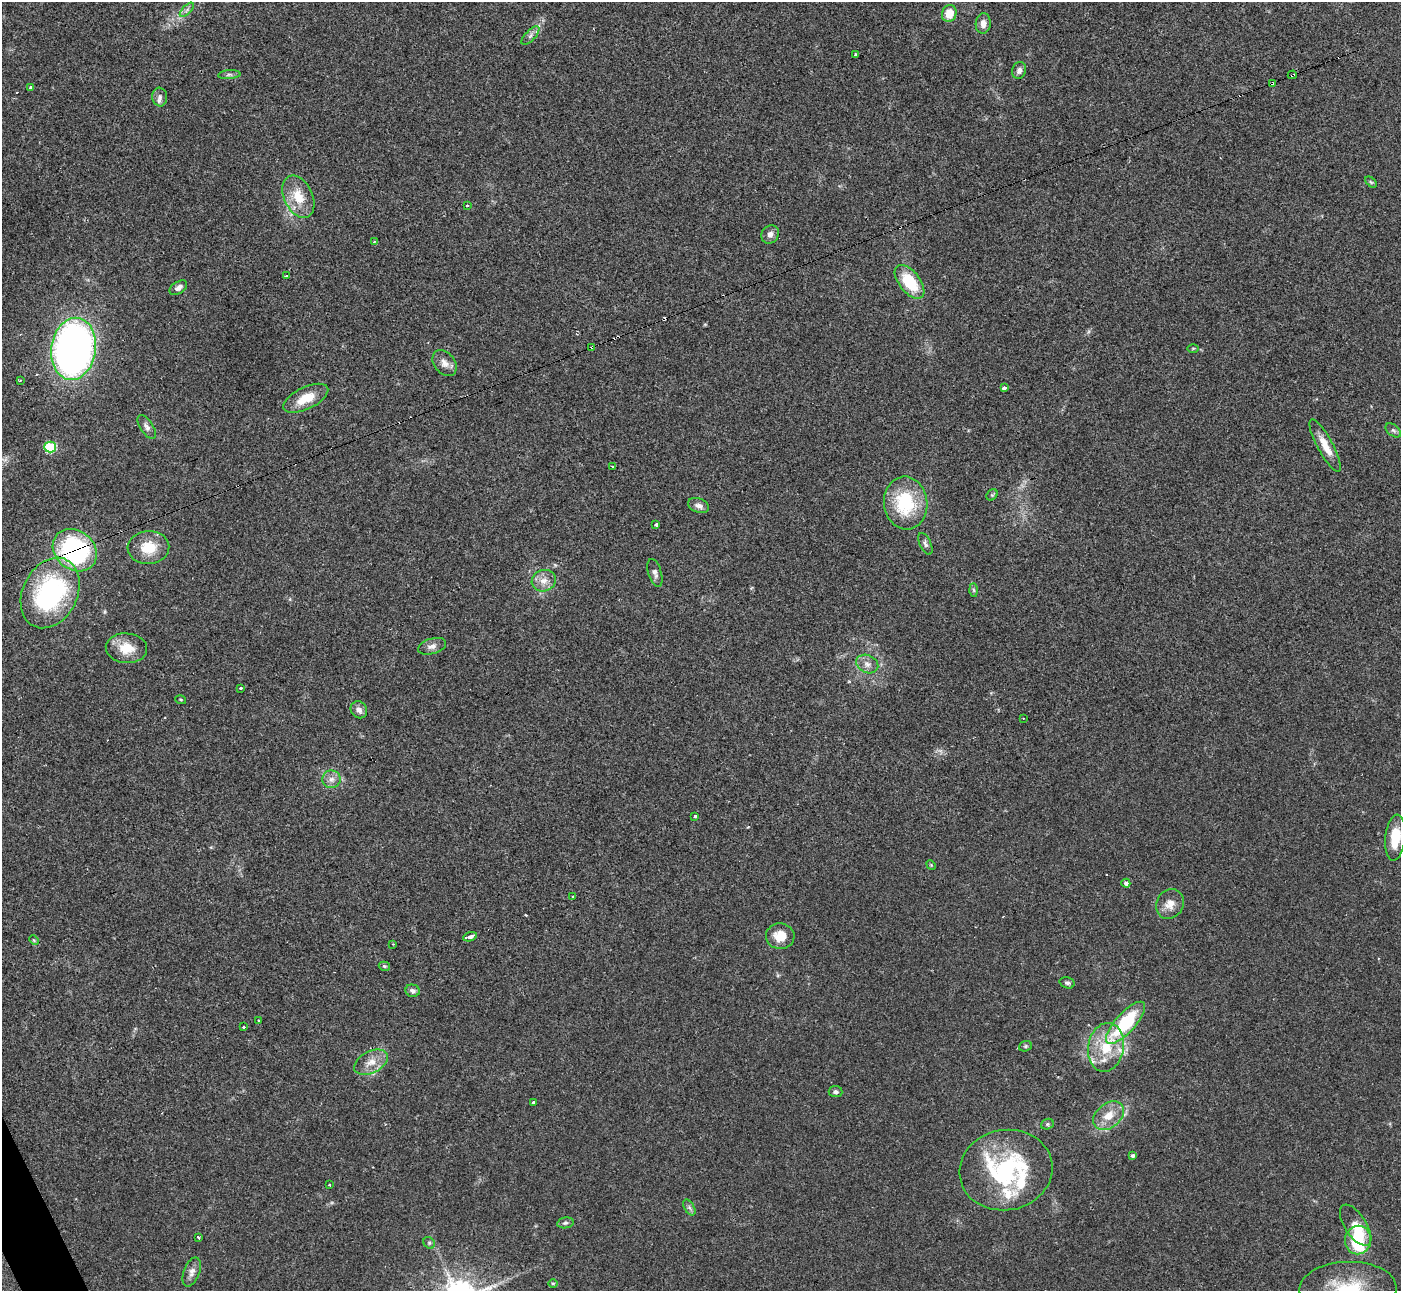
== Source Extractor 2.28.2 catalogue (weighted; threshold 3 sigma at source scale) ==
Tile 7 of 4 x 4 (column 3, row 2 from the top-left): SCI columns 2802-4200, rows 2728-4016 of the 5600 x 5588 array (HDU 1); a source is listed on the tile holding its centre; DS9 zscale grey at full resolution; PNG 1403 x 1293 px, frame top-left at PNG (2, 2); each listed source drawn as its Kron ellipse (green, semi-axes under 4 px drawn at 4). Shown black and unused: <1% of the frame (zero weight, under 3 of 4 exposures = <1% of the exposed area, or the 3 px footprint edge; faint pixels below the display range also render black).
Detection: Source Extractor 2.28.2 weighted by HDU 2 'WHT'; one run over the whole footprint, this tile lists its part. Background 0.0513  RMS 0.0052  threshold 0.0234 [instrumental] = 3 sigma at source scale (4.5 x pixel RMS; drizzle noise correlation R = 1.50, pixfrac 1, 0.05/0.05 arcsec/px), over >= 5 px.
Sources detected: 97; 2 inside a brighter object's white glare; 4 cosmic-ray / hot-pixel residue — neither listed nor drawn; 6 inside a brighter listed object's ellipse — not listed separately; the other 85 listed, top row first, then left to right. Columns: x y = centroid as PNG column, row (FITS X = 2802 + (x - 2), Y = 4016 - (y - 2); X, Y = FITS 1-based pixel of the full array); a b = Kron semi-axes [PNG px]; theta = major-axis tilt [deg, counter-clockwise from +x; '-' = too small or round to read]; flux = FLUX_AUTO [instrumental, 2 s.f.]
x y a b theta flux
187 10 9 3 45 1.3
949 14 8 7 - 8.5
983 24 10 7 86 3.3
530 36 11 5 46 1.9
855 55 3 3 - 3.8
1019 70 8 7 - 2.4
229 75 11 4 5 1.3
1292 75 4 2 - 0.93
1272 83 3 2 - 0.73
31 87 4 3 - 1.7
160 97 9 7 -83 1.9
1371 182 7 4 -44 0.7
298 197 22 14 -64 12
467 205 3 3 - 1.5
770 234 9 8 - 2.6
374 242 4 2 - 0.76
286 276 3 3 - 0.75
909 282 20 10 -52 22
178 288 10 6 32 2.5
592 348 3 3 - 13
1193 348 6 4 2 0.59
73 349 31 22 81 290
445 363 14 10 -52 3.8
20 380 3 3 - 0.71
1004 388 3 3 - 5.7
306 398 24 11 26 11
147 427 13 6 -57 2
1393 430 9 5 -40 1.3
1325 446 29 8 -62 7.8
50 447 6 5 - 36
612 466 4 2 - 0.47
992 495 6 5 - 0.7
906 503 26 21 -83 33
699 506 11 7 -21 2.5
656 524 3 3 - 2.6
925 544 12 5 -65 1.6
148 547 21 16 4 12
75 550 23 19 -39 81
655 573 14 6 -73 2.2
544 581 12 10 19 4.8
974 590 7 4 -88 0.99
50 593 37 27 63 85
432 646 14 7 15 2.9
126 648 21 15 -4 11
867 664 11 8 -25 3.3
241 688 3 3 - 1.3
181 700 5 4 - 0.61
359 710 9 7 -50 2.6
1023 718 3 2 - 0.43
331 779 9 8 - 2.9
695 816 3 3 - 2.4
1395 838 23 10 84 13
931 865 5 4 - 0.56
1126 883 4 4 - 1.7
573 896 3 2 - 0.49
1170 904 15 13 62 5.7
780 936 14 13 - 8.2
470 937 7 3 19 11
34 940 5 4 - 0.56
393 944 4 4 - 0.37
384 966 6 4 -15 0.86
1067 983 8 5 -17 1.2
413 991 7 6 - 1.9
259 1021 3 2 - 0.67
1125 1023 27 10 48 36
243 1027 3 3 - 1.3
1025 1046 6 5 - 0.85
1106 1047 24 18 80 19
371 1062 18 10 27 6.5
836 1092 7 5 -5 1.4
533 1102 4 3 - 1.2
1109 1116 17 12 40 8.5
1047 1124 6 5 - 0.93
1133 1156 4 4 - 1.5
1006 1170 47 40 11 65
329 1185 3 2 - 0.71
689 1207 8 5 -59 1.3
565 1223 8 5 9 1.2
1356 1225 23 11 -57 11
198 1237 3 3 - 3
1358 1240 14 13 - 19
429 1243 6 5 - 0.99
192 1272 15 8 70 3.3
553 1283 5 3 - 0.47
1348 1289 48 27 2 36
Overlapping masked pixels (flux is a lower limit): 4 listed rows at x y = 1292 75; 1272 83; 592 348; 75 550
Isophote crosses this tile's border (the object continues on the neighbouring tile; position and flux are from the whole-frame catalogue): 1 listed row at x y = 1348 1289